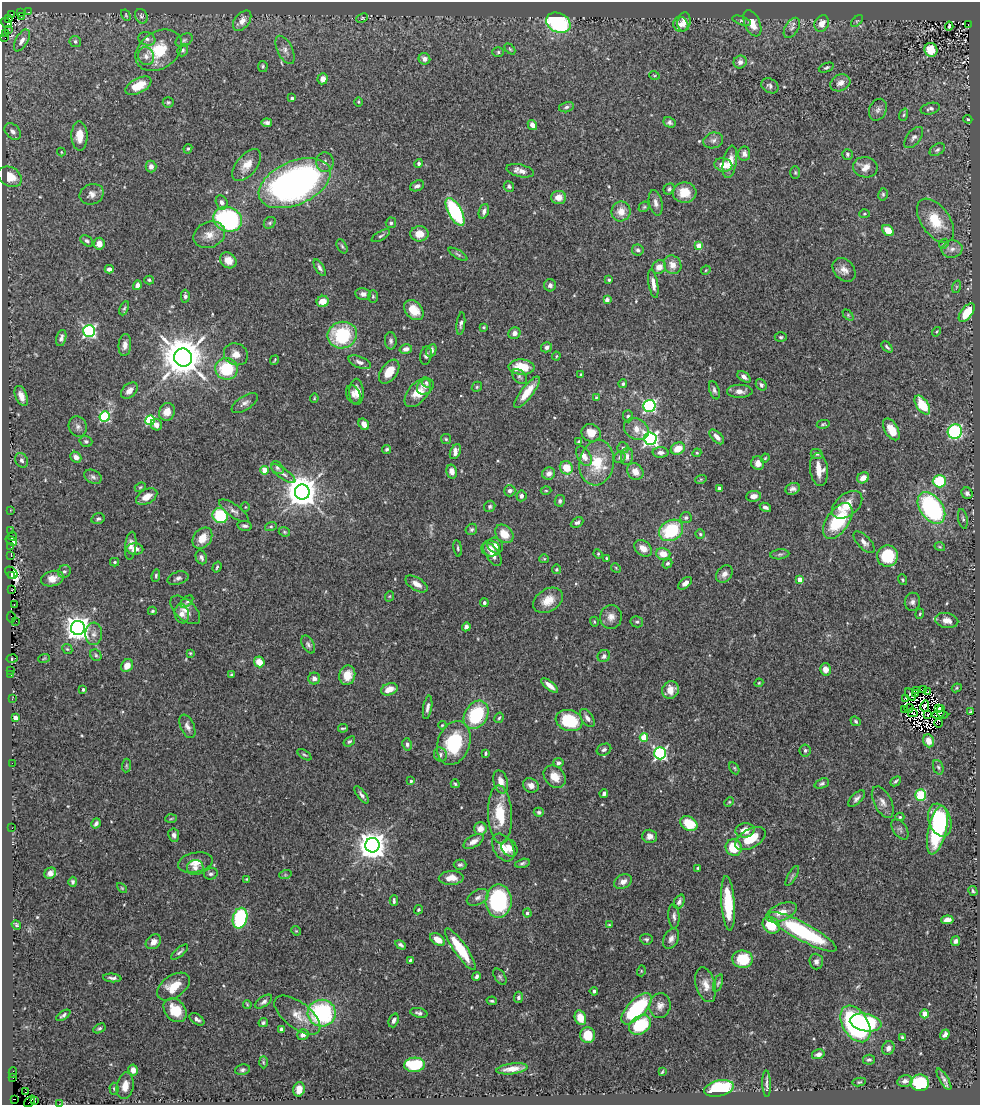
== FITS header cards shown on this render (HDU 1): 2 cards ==
NAXIS1  =                  978
NAXIS2  =                 1103

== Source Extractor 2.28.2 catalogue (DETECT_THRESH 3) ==
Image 978 x 1103 px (HDU 1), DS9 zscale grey, 1 PNG px = 1 image px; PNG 982 x 1107 px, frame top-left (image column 1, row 1103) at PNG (2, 2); each listed source drawn as its Kron ellipse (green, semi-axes under 4 px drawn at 4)
Background 0.48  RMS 0.026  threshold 0.0777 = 3 sigma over >= 5 px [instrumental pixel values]
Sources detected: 551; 12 with non-positive FLUX_AUTO (blend fragments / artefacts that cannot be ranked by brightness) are neither listed nor drawn; of the other 539, the 500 brightest by FLUX_AUTO listed and drawn (39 fainter detections omitted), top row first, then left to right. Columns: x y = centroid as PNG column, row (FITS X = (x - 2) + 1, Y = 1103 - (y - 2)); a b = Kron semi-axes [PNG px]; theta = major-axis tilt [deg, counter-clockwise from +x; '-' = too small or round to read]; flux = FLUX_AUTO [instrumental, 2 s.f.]
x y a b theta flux
28 12 3 2 - 7.8
20 13 3 2 - 17
12 14 3 2 - 12
126 15 6 4 -61 2.4
22 16 3 2 - 3
141 16 7 6 - 4
8 18 3 3 - 21
362 18 6 4 24 2.5
242 21 11 7 51 14
741 21 9 4 -19 3.9
857 21 7 4 44 2.3
684 22 9 6 82 15
6 23 6 3 -38 18
558 23 12 9 -26 220
752 23 14 7 -66 23
822 23 8 7 - 15
681 24 8 7 - 9.2
968 24 2 2 - 31
949 26 4 3 - 2.4
792 28 11 6 57 6.7
8 30 3 2 - 2.2
6 34 4 2 - 2.6
5 38 2 2 - 6
147 39 8 6 -17 6.4
22 40 12 6 60 10
184 40 9 6 30 4.7
75 41 6 5 - 4.6
510 49 6 4 -45 2.2
159 50 25 18 33 64
183 50 6 5 - 3.4
285 50 15 7 -65 9.8
931 50 7 6 - 40
498 52 6 5 - 3.2
146 56 9 8 - 9
424 59 6 5 - 8.8
740 62 7 6 - 7.7
263 66 5 4 - 2.5
826 68 8 4 20 3.4
654 75 5 3 - 1.8
323 79 6 5 - 12
840 83 10 8 27 10
138 86 14 7 28 39
770 86 9 7 -31 5.9
292 98 3 3 - 4.5
168 102 5 5 - 2.8
359 102 5 3 - 1.8
566 107 7 5 14 4
930 109 10 5 14 5
878 110 11 8 63 6.8
904 115 6 4 71 2.5
968 119 4 3 - 2
670 122 6 5 - 4.6
267 123 5 4 - 4.9
532 125 5 4 - 12
13 132 9 6 -46 7.3
79 136 14 8 -89 22
914 138 12 6 51 7.2
713 140 10 8 16 6.5
188 149 5 4 - 2.3
937 150 8 5 32 4.1
61 152 4 4 - 1.7
744 154 7 6 - 8
847 154 5 5 - 3.6
325 162 10 9 - 7.9
730 162 16 6 79 21
419 164 4 4 - 3.7
247 165 19 10 50 21
723 165 9 6 -10 21
151 166 6 5 - 7.3
865 167 12 10 -9 16
520 171 14 6 -13 13
795 173 6 5 - 2.6
10 177 13 9 -30 31
295 183 38 21 24 750
417 186 7 5 23 6
509 186 5 5 - 3.9
669 189 6 5 - 4.3
684 193 12 10 -1 34
92 194 12 10 22 11
883 194 6 4 78 2.8
559 197 7 6 - 14
222 202 7 5 -74 6.9
656 203 13 6 -78 8.8
644 207 6 4 42 2.8
484 211 8 5 72 6.2
621 211 10 9 - 19
455 212 15 6 -61 180
864 214 5 4 - 2.3
228 219 15 12 -24 290
935 221 25 14 -54 48
270 223 6 5 - 3.3
391 223 5 5 - 3.7
888 230 6 5 - 25
419 234 9 7 2 17
209 235 16 12 23 20
381 236 10 4 30 3.6
87 241 7 4 -37 4.3
99 244 6 5 - 14
944 244 5 4 - 2.4
342 246 7 4 -62 3.1
699 246 4 4 - 33
952 249 10 8 14 9.5
638 250 6 5 - 5.3
458 254 10 4 -31 3.1
228 260 9 7 -42 17
673 265 10 8 -56 14
659 267 7 6 - 15
320 268 9 4 -59 4.9
109 269 4 4 - 8.7
706 270 5 3 - 1.8
844 270 13 9 -48 13
149 280 5 3 - 2.5
609 280 3 3 - 2.9
653 284 14 4 -80 12
137 285 5 4 - 10
550 285 6 6 - 6
956 287 6 4 72 2.7
363 294 8 6 -10 6.4
185 296 6 4 -89 4.4
373 296 6 5 - 2.5
607 300 4 4 - 7.2
323 301 6 5 - 21
124 308 7 4 65 2.8
414 310 11 8 -48 29
967 313 11 5 53 54
848 315 6 4 -46 2.3
461 324 11 4 83 4.9
483 327 4 3 - 1.9
89 331 6 6 - 340
937 332 5 3 - 2
514 333 6 5 - 8.1
342 335 15 13 18 120
781 337 6 4 -1 2.5
61 338 8 5 74 6.4
391 341 9 6 -88 4.9
125 345 11 6 85 10
547 347 5 5 - 6.4
887 347 7 3 -48 3.2
406 349 6 4 15 7.8
431 350 6 4 65 8.2
236 354 12 10 -26 17
426 356 9 5 81 4.5
556 356 4 4 - 1.9
183 358 9 9 - 6500
274 360 5 2 - 2
360 362 12 5 -22 8.2
522 367 13 7 -3 41
226 369 11 10 - 89
389 372 14 8 55 28
581 374 4 3 - 2.1
519 376 9 6 -45 4.4
744 377 7 4 -37 7.2
426 383 5 4 - 3.1
623 384 4 4 - 3
761 385 6 5 - 4.7
425 387 9 7 39 6.5
477 387 5 4 - 2.5
714 390 9 5 -72 4.2
129 391 9 6 44 13
740 391 13 6 0 12
356 392 13 7 -90 15
527 392 19 6 53 31
418 393 17 9 49 27
353 394 10 7 -67 7.8
21 396 10 6 -68 14
596 397 4 3 - 1.9
314 398 4 3 - 1.7
245 403 15 7 32 8.8
922 405 11 6 -56 59
649 406 6 6 - 270
167 412 9 7 66 18
628 416 6 5 - 4.4
105 417 5 5 - 180
150 420 5 5 - 150
364 424 6 5 - 11
823 424 6 4 9 2.1
156 425 6 5 - 8.1
78 426 10 9 - 7.1
636 429 13 10 -29 19
891 429 12 6 -59 27
955 432 7 7 - 200
591 433 10 8 -27 22
717 437 9 5 -46 10
446 439 5 5 - 2.9
650 439 6 6 - 560
86 441 6 5 - 3.5
579 442 4 3 - 3.8
623 448 5 5 - 3
387 449 4 3 - 3.3
678 449 7 6 - 24
455 451 8 5 65 9.4
660 452 8 5 -2 7.5
697 453 4 4 - 2.2
817 454 6 5 - 3
584 456 10 6 -59 16
627 456 9 6 84 6.8
76 457 6 5 - 11
620 457 6 5 - 4.3
765 458 5 3 - 1.8
22 460 7 6 - 4.2
597 463 23 17 80 62
758 463 7 6 - 14
277 468 7 5 -46 4.2
566 468 7 6 - 32
264 470 4 4 - 31
819 470 16 9 -84 24
452 471 7 5 -76 15
635 472 9 7 -50 16
283 474 14 5 -35 7.1
549 474 6 6 - 11
93 477 9 6 -27 5.9
863 478 6 5 - 16
701 479 6 3 18 1.8
939 481 6 6 - 70
140 487 6 4 22 2.5
719 488 4 3 - 6.7
793 489 7 5 25 6.9
510 491 6 5 - 6.6
546 491 5 3 - 1.8
302 492 7 7 - 3800
967 493 6 5 - 6
521 496 5 5 - 6.9
753 496 7 5 6 9.2
147 497 11 7 30 18
560 501 6 5 - 3.9
847 505 17 11 39 33
490 506 6 5 - 4.2
245 507 4 4 - 1.7
765 507 6 4 -30 5.1
931 508 17 11 -54 240
10 510 3 3 - 2.8
234 511 17 6 -36 8.2
220 516 8 7 - 90
686 518 5 5 - 3.9
98 519 7 5 16 3.7
963 519 10 4 -79 4
838 521 20 11 55 110
577 522 6 4 28 4.3
245 526 7 4 -10 4.8
271 526 6 4 15 2.5
471 529 6 5 - 3.2
671 530 13 10 32 110
11 531 3 2 - 3.8
284 532 6 4 -22 2.5
504 534 10 8 -45 27
700 534 4 4 - 2.5
13 536 4 3 - 16
202 538 11 8 53 23
11 540 6 3 -33 25
864 542 14 6 -46 9.1
495 545 8 7 - 8.7
131 546 14 5 83 11
11 547 2 2 - 4.5
940 547 5 3 - 1.9
458 548 8 4 -80 3
491 548 9 8 - 14
643 548 10 7 -38 15
135 549 8 5 -2 13
492 554 13 6 -57 13
598 554 5 4 - 2
663 554 7 6 - 24
780 554 9 5 7 4.3
11 556 3 2 - 14
887 556 10 10 - 77
201 557 7 5 -68 6.1
606 558 3 2 - 2
544 559 5 4 - 1.9
115 562 4 4 - 2
667 563 5 4 - 3.6
217 567 5 3 - 2.8
616 568 5 4 - 1.8
556 569 5 4 - 2.3
64 572 6 6 - 4.2
11 573 7 5 -43 100
724 574 9 7 50 8.9
12 576 3 3 - 540
156 576 6 4 83 2.5
178 578 11 6 18 5.7
52 579 11 7 15 20
800 579 4 4 - 21
903 580 5 4 - 2.5
685 583 8 5 39 8.5
416 584 12 6 -32 13
12 590 3 2 - 25
390 596 5 3 - 1.7
548 600 16 11 32 24
187 602 7 4 42 3.7
912 602 9 7 78 7
484 603 4 4 - 4
14 605 3 2 - 17
185 610 18 10 -43 17
152 611 4 3 - 2.3
182 614 9 7 -79 14
920 614 5 4 - 2.3
11 617 5 3 - 21
611 617 12 11 - 14
947 620 12 7 -11 15
16 622 2 2 - 7.4
594 622 5 3 - 1.9
637 622 6 5 - 3.3
466 627 4 4 - 5.3
78 628 7 7 - 1700
94 634 11 8 86 9.1
308 645 10 5 -60 5.1
67 649 5 4 - 2.4
190 653 4 3 - 1.9
96 655 6 5 - 3.1
604 656 6 6 - 6.4
44 658 6 3 20 2.1
12 659 5 3 - 19
259 662 5 5 - 24
127 666 7 5 52 17
825 669 6 5 - 13
11 670 2 2 - 14
11 674 3 2 - 10
231 675 3 3 - 3
347 675 10 8 78 24
314 678 6 6 - 9.2
759 683 4 4 - 1.8
550 685 10 4 -39 13
957 688 5 4 - 2.3
83 689 3 3 - 3.9
389 689 8 6 19 20
923 689 4 2 - 3.2
670 690 9 8 - 18
917 690 3 2 - 1.8
928 691 3 2 - 2.4
916 693 3 2 - 2.3
911 695 7 2 -51 5.9
12 699 3 2 - 3.5
906 699 3 2 - 2.5
925 706 5 4 - 8.1
428 707 12 4 80 6.9
909 708 4 3 - 2.1
938 708 3 2 - 2.8
904 709 3 2 - 1.9
941 711 6 3 87 1.7
970 712 3 3 - 2.4
913 713 5 2 - 3.1
476 715 15 11 58 110
927 715 3 2 - 3.1
940 715 8 2 0 3.7
15 718 4 3 - 17
499 718 5 4 - 2.6
587 718 10 5 -55 8.4
569 720 13 10 -17 82
856 721 5 4 - 3.3
938 723 4 2 - 4.4
442 725 4 3 - 1.7
187 726 12 6 -66 8.7
343 728 5 2 - 2.4
644 737 4 4 - 65
349 741 6 4 37 2.9
929 741 7 5 -68 14
454 743 22 16 70 110
407 744 6 5 - 4.3
604 750 7 5 25 5.2
805 750 6 5 - 3.7
485 753 3 3 - 2.4
660 753 6 6 - 330
440 754 7 6 - 5.1
304 755 8 4 -34 2.8
12 763 2 2 - 49
558 763 5 4 - 4.9
126 766 7 4 85 2.1
938 767 7 5 -69 3.7
734 768 7 4 -61 2.6
555 777 12 9 -47 22
411 781 4 3 - 3.5
896 781 6 3 42 3
501 782 12 7 -75 16
822 783 7 4 21 3.8
455 784 4 3 - 2.2
531 785 8 7 - 11
604 793 4 3 - 5.7
361 795 10 4 -53 5.9
921 795 6 5 - 78
856 798 10 5 45 6.5
729 802 5 3 - 1.8
883 802 17 8 -63 12
539 812 5 4 - 3.5
500 814 29 12 -87 60
900 817 4 4 - 2.4
171 819 6 4 3 2.2
940 820 17 11 -71 130
96 823 5 4 - 6
689 824 9 6 -32 51
12 828 2 2 - 2
480 829 6 6 - 17
900 829 11 6 -55 5.9
745 830 9 7 9 18
937 830 25 9 77 120
174 835 7 5 -82 5.2
650 836 7 6 - 11
750 839 17 9 30 41
473 841 11 5 30 11
372 845 7 7 - 2600
503 848 15 9 -59 21
509 848 9 7 -55 15
734 848 8 8 - 47
195 863 17 10 11 18
522 863 7 4 14 3.5
460 865 6 5 - 3.9
195 868 8 7 - 9.4
697 868 3 3 - 1.7
50 873 6 5 - 7.7
211 874 7 5 14 4.4
285 875 6 4 18 2.3
792 876 11 4 60 4
451 878 12 7 3 18
247 879 4 3 - 1.9
73 882 5 4 - 3.4
623 882 9 7 29 9.8
122 888 6 3 -45 2
973 891 5 3 - 3.2
478 897 12 7 27 8.3
394 901 5 3 - 3
499 901 17 13 90 210
679 902 7 5 65 5.3
728 903 27 6 -86 71
418 910 5 4 - 2.6
781 912 16 8 23 20
527 913 4 4 - 3.4
674 916 12 5 -87 6
240 918 10 7 76 170
947 920 6 4 5 11
16 925 5 4 - 2.5
609 925 4 3 - 1.5
771 925 9 7 -43 52
296 931 5 4 - 2
803 932 38 9 -28 190
646 939 6 5 - 3.4
671 939 11 7 63 8.6
438 940 8 5 -35 20
955 941 5 4 - 6
153 942 8 6 41 10
400 945 5 4 - 4.4
460 949 25 6 -55 70
180 952 10 3 41 4.3
743 959 10 8 -5 57
410 960 3 3 - 2.6
816 961 8 6 -86 7.8
641 971 5 3 - 1.6
476 976 5 4 - 4
500 977 9 5 -57 3.9
112 978 9 4 -5 5.3
718 983 9 4 68 3.1
706 985 18 9 -74 18
173 987 18 11 35 32
594 991 4 4 - 4.3
518 997 5 4 - 4.9
492 1001 5 4 - 2.8
264 1002 9 5 36 5.6
247 1004 5 2 - 2
660 1006 12 10 81 12
637 1009 20 9 46 150
175 1010 13 10 -49 34
322 1013 14 13 - 200
419 1013 9 4 -13 4.9
925 1014 4 4 - 40
63 1015 8 4 34 4.3
297 1015 27 13 -37 30
580 1018 7 5 -70 24
197 1019 8 5 -34 5.5
394 1020 7 4 69 5.3
866 1022 16 9 -10 89
263 1023 5 4 - 3.2
855 1024 20 12 -58 350
640 1025 11 8 35 86
99 1028 6 4 30 3.3
281 1029 4 3 - 4.7
303 1035 6 5 - 8.1
588 1035 8 7 - 30
945 1035 5 4 - 5.9
902 1038 4 3 - 3.3
888 1048 7 6 - 7.2
818 1054 6 5 - 8.5
869 1060 6 5 - 3.6
263 1062 6 4 -89 2.5
415 1065 10 7 3 92
512 1069 16 5 7 17
133 1070 5 5 - 13
242 1070 7 5 12 4
662 1072 4 2 - 1.9
13 1073 5 2 - 4.1
13 1078 3 2 - 9
944 1079 12 4 -59 6.2
905 1081 7 5 13 6.3
859 1082 7 4 10 2.5
920 1083 9 8 - 100
767 1084 13 2 -88 4.8
125 1086 13 8 79 19
719 1088 15 8 12 180
114 1089 6 4 -86 2.8
299 1089 7 5 75 18
25 1092 4 2 - 190
14 1099 4 2 - 9.9
30 1101 6 2 47 18
35 1101 2 2 - 6.5
59 1104 3 2 - 3.7
At the frame edge (FLAGS 8, measured only in part): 2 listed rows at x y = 30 1101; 59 1104
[39 fainter detections neither listed nor drawn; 12 non-positive-flux detections neither listed nor drawn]